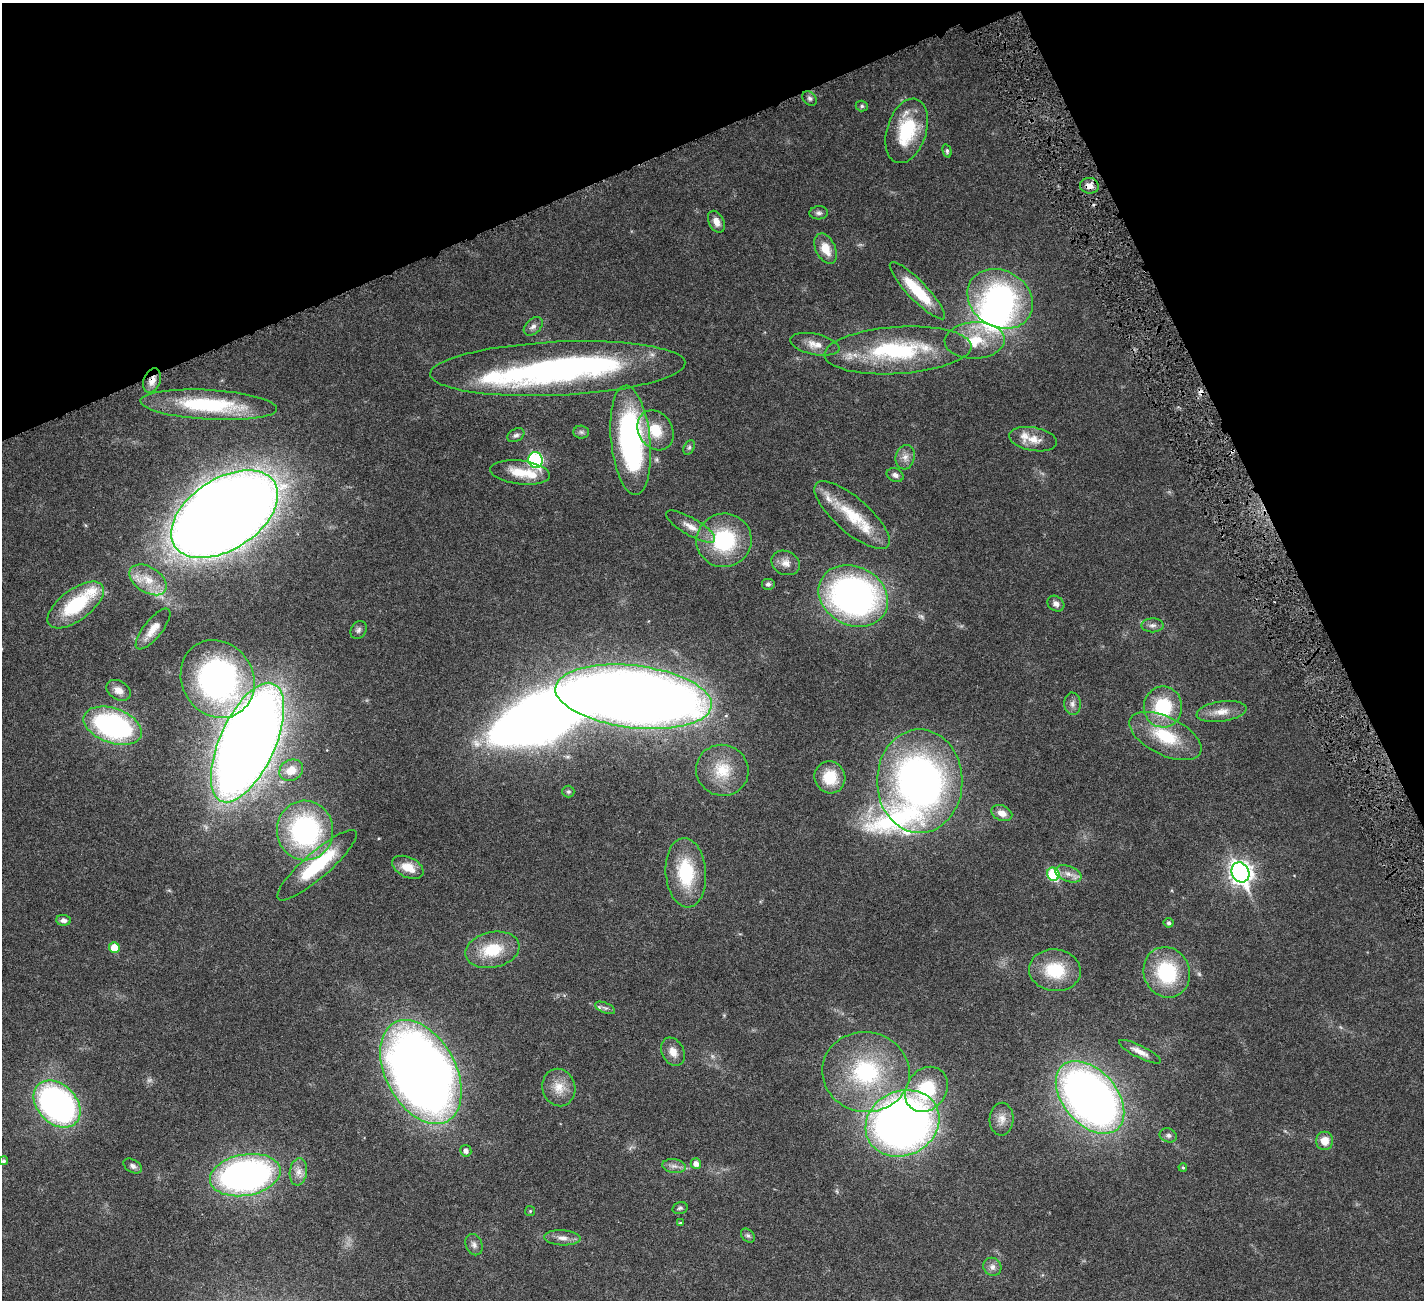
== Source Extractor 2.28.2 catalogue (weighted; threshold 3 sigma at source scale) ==
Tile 3 of 4 x 4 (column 3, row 1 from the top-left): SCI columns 2844-4265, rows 4193-5490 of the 5741 x 5680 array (HDU 1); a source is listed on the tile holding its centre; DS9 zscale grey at full resolution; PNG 1426 x 1302 px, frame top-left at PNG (2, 3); each listed source drawn as its Kron ellipse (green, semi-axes under 4 px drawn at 4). Shown black and unused: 21% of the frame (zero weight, under 4 of 8 exposures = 2% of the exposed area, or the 3 px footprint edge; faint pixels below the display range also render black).
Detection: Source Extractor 2.28.2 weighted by HDU 2 'WHT'; one run over the whole footprint, this tile lists its part. Background 0.0348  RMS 0.0021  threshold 0.00866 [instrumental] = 3 sigma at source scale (4.09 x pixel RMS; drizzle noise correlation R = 1.36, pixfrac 0.8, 0.05/0.05 arcsec/px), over >= 5 px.
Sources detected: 113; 3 too faint to see at this stretch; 4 inside a brighter object's white glare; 2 cosmic-ray / hot-pixel residue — neither listed nor drawn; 8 inside a brighter listed object's ellipse — not listed separately; the other 96 listed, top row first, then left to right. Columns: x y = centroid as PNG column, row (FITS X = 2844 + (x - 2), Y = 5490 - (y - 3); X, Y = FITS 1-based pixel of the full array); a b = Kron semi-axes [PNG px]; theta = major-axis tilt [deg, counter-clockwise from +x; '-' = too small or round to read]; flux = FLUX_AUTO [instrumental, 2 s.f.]
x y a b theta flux
810 98 8 6 -45 0.55
862 106 6 5 - 0.36
907 131 33 19 72 11
947 151 7 4 -76 0.37
1089 186 9 8 - 1.6
819 213 9 6 4 0.62
716 222 11 7 -64 1.4
826 249 16 10 -64 3.2
917 291 38 9 -46 7.9
1000 299 34 28 -31 39
533 326 11 7 43 0.9
975 340 30 18 2 6.6
815 344 25 10 -12 2.4
898 350 74 23 4 22
558 369 127 27 3 57
152 381 13 8 70 1.6
209 405 68 15 -3 18
656 430 21 17 -57 5.3
581 432 8 6 -2 0.48
516 435 9 6 30 0.62
1033 439 24 11 -10 2.7
631 440 55 19 -84 45
689 447 8 5 63 0.41
905 457 12 9 76 1.4
536 460 8 7 - 31
520 472 30 12 -7 4.4
895 475 9 6 -22 0.73
225 514 59 35 33 560
852 515 47 17 -41 8.4
691 526 28 8 -30 2.4
724 540 27 26 - 16
786 563 15 11 -25 1.7
148 580 20 12 -33 3.9
768 584 7 6 - 0.54
853 596 36 29 -28 73
1056 604 9 7 -36 0.9
76 605 33 15 37 13
1152 625 11 7 1 0.84
153 629 25 9 51 2.4
358 630 9 7 57 0.6
218 679 40 35 -58 57
118 690 13 9 -31 1.6
634 697 79 31 -7 360
1072 704 11 8 -86 0.94
1163 707 20 19 - 11
1221 712 25 10 8 2.5
113 726 30 17 -19 38
1165 736 39 19 -26 9.9
247 743 64 27 66 390
291 770 12 10 31 2.8
722 770 26 25 - 6.8
830 777 16 15 - 5.5
920 781 52 43 -90 96
568 792 6 6 - 0.35
1002 813 11 7 -23 1.7
305 830 30 28 -85 34
317 865 51 13 41 13
408 867 16 10 -25 3.2
1240 872 10 8 -65 120
686 873 35 20 -86 11
1053 874 7 6 - 14
1068 874 14 7 -20 1.5
63 920 7 5 -3 0.75
1169 923 5 4 - 0.45
114 948 5 5 - 3.7
492 950 27 17 13 7.3
1055 970 26 21 -6 8.4
1167 972 26 23 -67 14
605 1008 10 5 -24 0.59
673 1052 15 11 -61 1.9
1140 1052 23 6 -26 1.7
421 1072 56 35 -62 220
866 1072 44 40 -8 24
559 1088 19 16 -75 3.3
926 1089 24 19 54 10
1090 1097 42 27 -49 150
57 1104 27 19 -45 66
1002 1119 16 12 87 1.8
902 1123 38 32 25 150
1168 1135 9 6 -21 0.6
1325 1141 9 8 - 2.2
466 1151 6 5 - 0.86
4 1161 4 4 - 0.38
696 1164 5 5 - 1.1
133 1166 10 6 -31 0.75
674 1166 12 7 -7 0.93
1183 1167 4 3 - 0.26
298 1172 14 8 82 1.5
245 1175 36 20 10 77
680 1208 8 6 15 0.41
530 1211 5 5 - 0.24
680 1223 4 3 - 0.27
748 1235 8 5 -47 0.47
562 1238 18 7 -3 1.4
474 1245 11 8 -67 0.81
992 1267 9 8 - 1.1
Overlapping masked pixels (flux is a lower limit): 2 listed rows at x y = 1089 186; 152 381